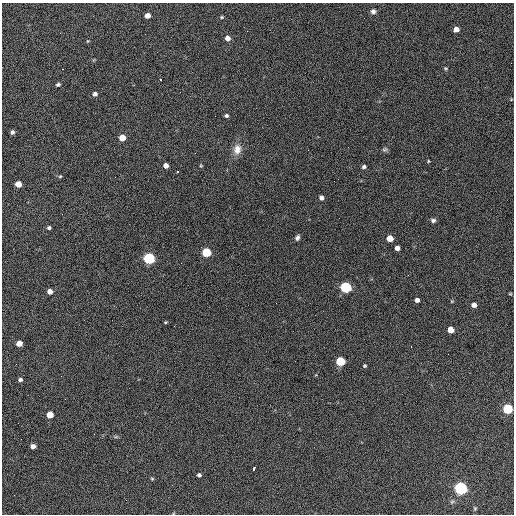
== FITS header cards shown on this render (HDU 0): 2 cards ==
NAXIS1  =                  512 / Axis length
NAXIS2  =                  512 / Axis length

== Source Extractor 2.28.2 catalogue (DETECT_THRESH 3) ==
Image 512 x 512 px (HDU 0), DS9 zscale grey, 1 PNG px = 1 image px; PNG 516 x 516 px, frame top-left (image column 1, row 512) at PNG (2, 3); no overlay
Background 612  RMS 27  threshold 80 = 3 sigma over >= 5 px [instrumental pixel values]
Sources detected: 56; all 56 listed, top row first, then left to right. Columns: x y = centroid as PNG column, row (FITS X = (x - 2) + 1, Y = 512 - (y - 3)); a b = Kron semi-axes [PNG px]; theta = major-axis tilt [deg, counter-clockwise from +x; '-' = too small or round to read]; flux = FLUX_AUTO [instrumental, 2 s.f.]
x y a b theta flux
373 11 6 6 - 5500
147 16 5 4 - 13000
222 17 5 4 - 2000
364 18 2 2 - 1200
456 29 5 4 - 14000
247 31 2 2 - 1900
228 38 5 5 - 9800
87 41 5 3 - 1500
446 68 5 3 - 2000
161 80 3 2 - 4400
58 84 5 4 - 2800
95 94 5 5 - 5800
226 116 5 4 - 3400
12 132 5 4 - 3900
122 137 5 5 - 26000
237 149 14 10 83 16000
385 149 8 5 28 3400
428 161 4 3 - 1400
166 165 4 4 - 8800
201 166 5 3 - 1500
364 167 5 4 - 3700
177 171 3 2 - 2700
60 176 5 4 - 2000
18 184 5 5 - 24000
321 198 5 4 - 6300
433 220 6 5 - 4600
49 228 5 4 - 3200
297 238 7 5 71 4700
390 238 5 5 - 26000
397 248 5 4 - 9000
206 252 5 5 - 100000
149 258 5 5 - 310000
408 275 2 2 - 1100
346 287 5 5 - 230000
50 291 4 4 - 11000
510 294 5 3 - 1400
417 300 4 4 - 6300
452 301 5 3 - 1400
276 303 2 2 - 1100
474 305 5 4 - 9700
165 322 4 4 - 1700
450 330 5 5 - 24000
19 343 5 4 - 19000
340 361 5 5 - 100000
16 364 2 2 - 1000
365 366 4 4 - 2000
20 380 5 4 - 3700
65 399 2 2 - 1200
508 409 5 5 - 150000
50 415 5 5 - 33000
33 446 5 4 - 9300
254 468 4 3 - 6600
199 475 4 4 - 4400
152 479 4 4 - 1800
461 488 6 5 - 500000
475 508 5 4 - 1900